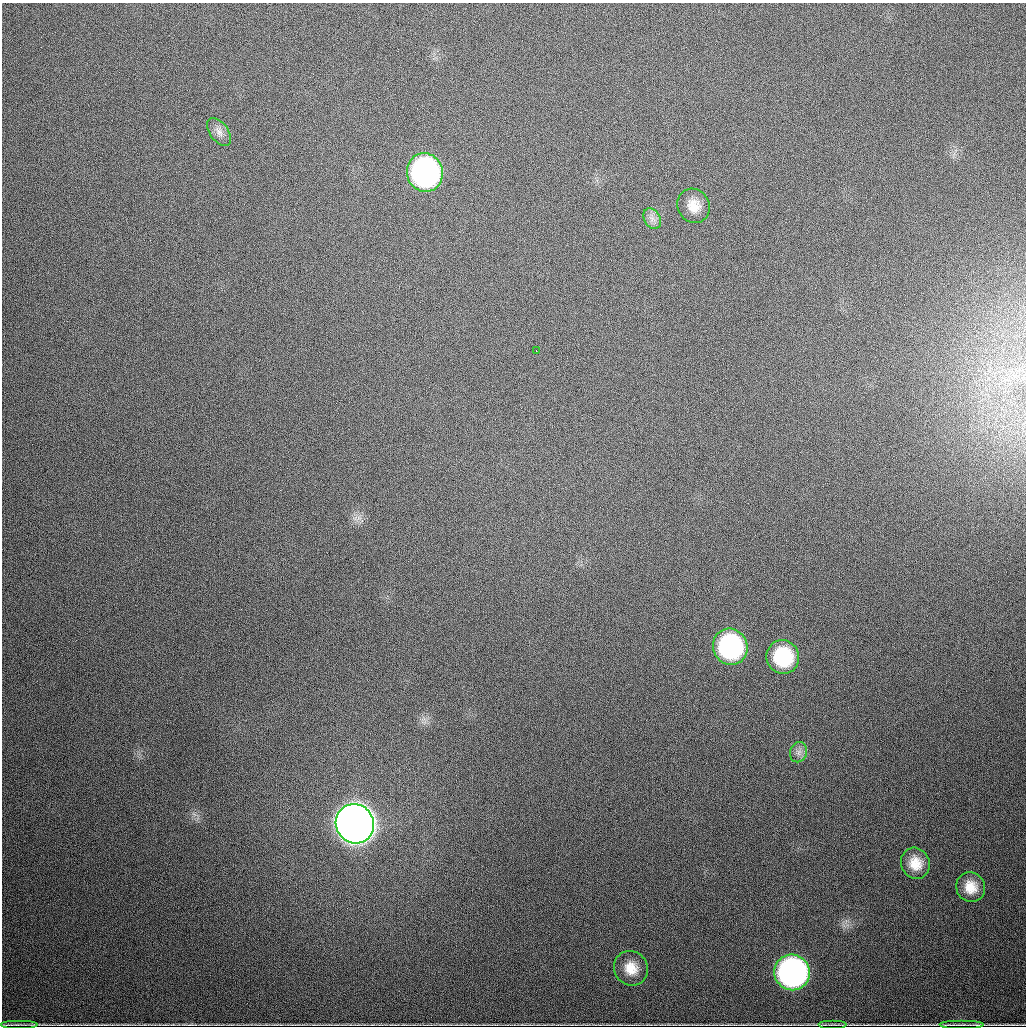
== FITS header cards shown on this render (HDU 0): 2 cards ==
NAXIS1  =                 1024
NAXIS2  =                 1024

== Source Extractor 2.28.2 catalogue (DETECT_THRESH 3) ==
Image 1024 x 1024 px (HDU 0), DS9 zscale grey, 1 PNG px = 1 image px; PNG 1028 x 1028 px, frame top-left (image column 1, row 1024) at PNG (2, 3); each listed source drawn as its Kron ellipse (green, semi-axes under 4 px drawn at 4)
Background 714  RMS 21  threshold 64.3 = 3 sigma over >= 5 px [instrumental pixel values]
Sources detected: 16; all 16 listed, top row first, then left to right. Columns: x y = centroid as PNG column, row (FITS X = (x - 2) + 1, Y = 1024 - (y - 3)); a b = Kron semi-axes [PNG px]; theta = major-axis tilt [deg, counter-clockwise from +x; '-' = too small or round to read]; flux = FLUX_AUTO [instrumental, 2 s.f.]
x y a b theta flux
219 132 16 9 -54 1.1e+04
425 172 19 18 - 5.0e+05
694 206 17 16 - 2.4e+04
652 219 11 8 -58 8.9e+03
536 351 3 2 - 2.0e+03
730 647 18 17 - 2.6e+05
783 657 17 16 - 9.4e+04
799 752 10 8 69 7.5e+03
355 824 20 19 - 3.7e+06
915 863 16 14 -65 2.7e+04
971 887 15 14 - 2.6e+04
631 968 18 16 -54 2.8e+04
792 972 18 17 - 6.6e+05
18 1024 19 3 0 2.4e+03
833 1024 14 3 0 1.6e+03
962 1024 22 3 0 2.8e+03